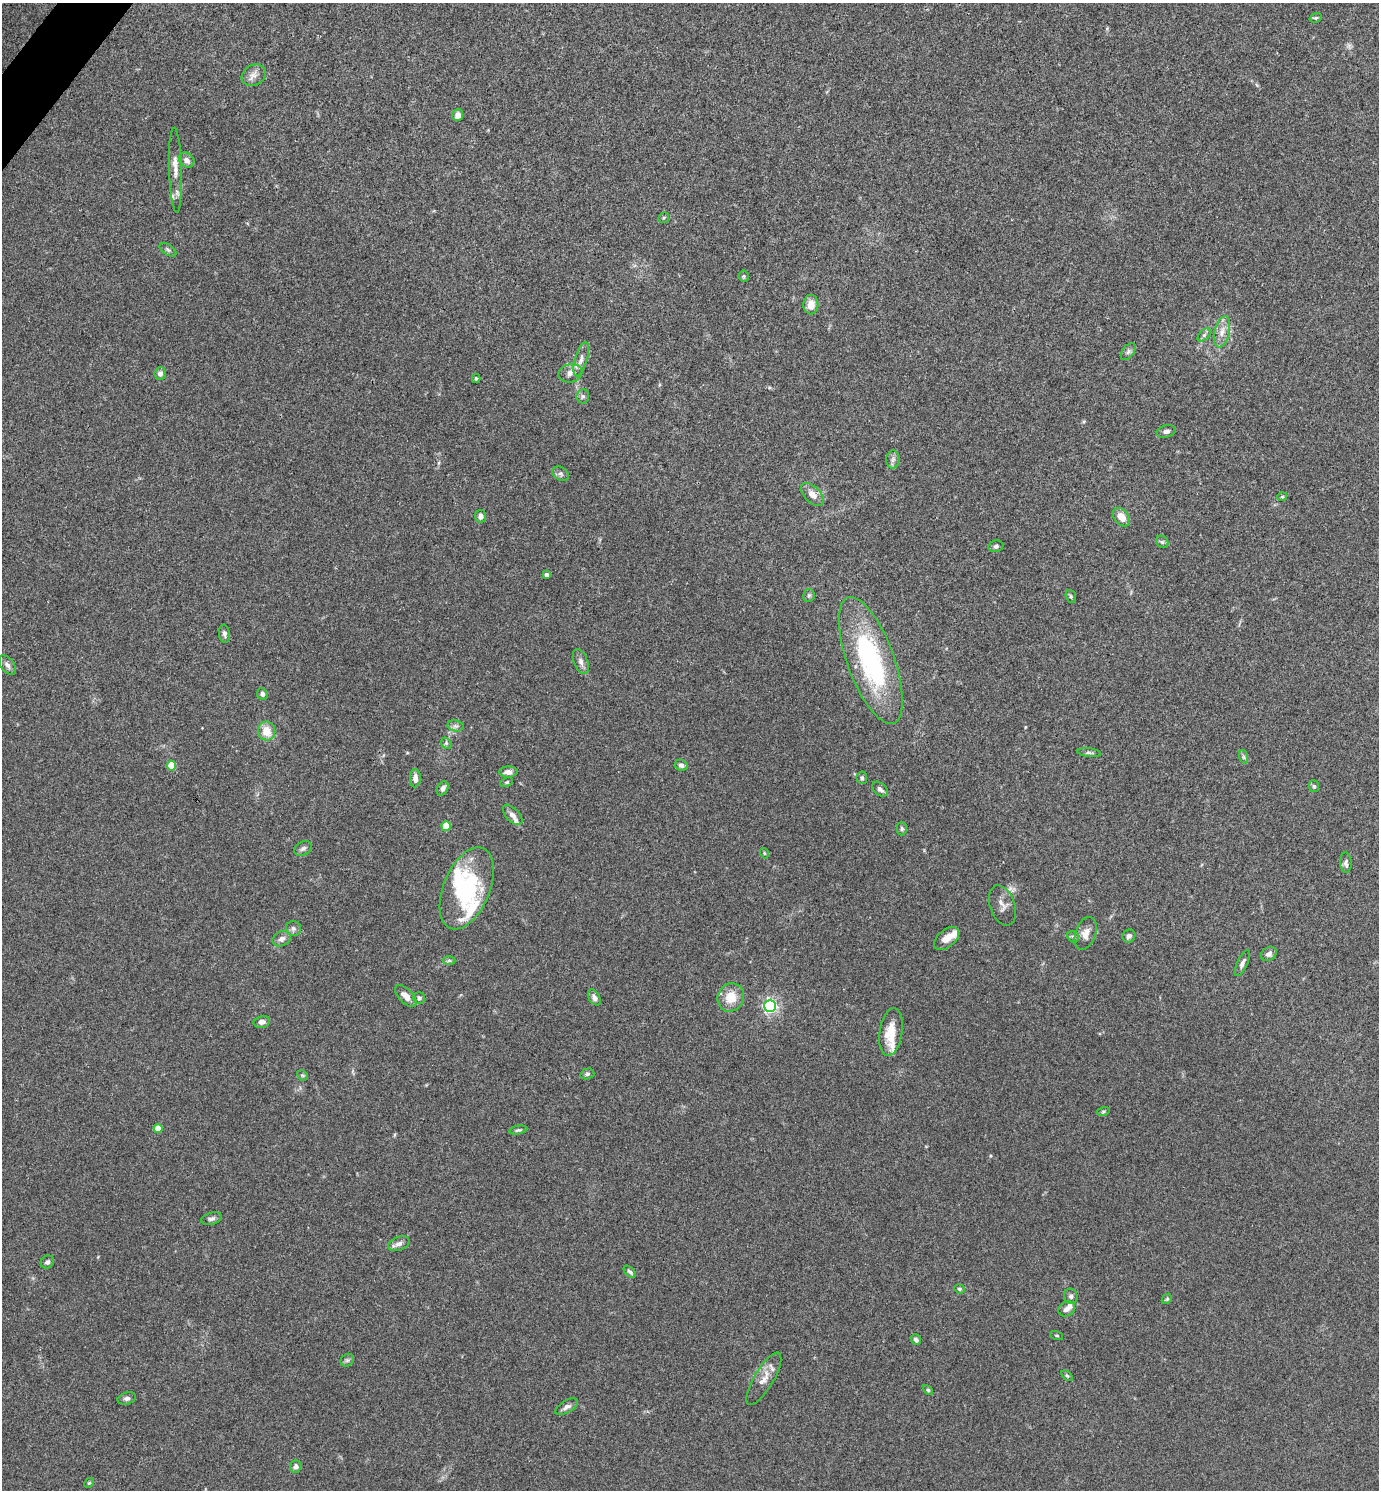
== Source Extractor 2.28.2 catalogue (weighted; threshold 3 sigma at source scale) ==
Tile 11 of 4 x 4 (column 3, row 3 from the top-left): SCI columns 2910-4286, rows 1491-2978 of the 5959 x 5956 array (HDU 1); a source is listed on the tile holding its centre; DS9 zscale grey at full resolution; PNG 1381 x 1492 px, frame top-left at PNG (2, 3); each listed source drawn as its Kron ellipse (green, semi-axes under 4 px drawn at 4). Shown black and unused: <1% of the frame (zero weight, under 3 of 4 exposures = <1% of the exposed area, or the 3 px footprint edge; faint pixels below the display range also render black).
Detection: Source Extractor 2.28.2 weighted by HDU 2 'WHT'; one run over the whole footprint, this tile lists its part. Background 0.0891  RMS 0.0065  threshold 0.0292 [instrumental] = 3 sigma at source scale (4.5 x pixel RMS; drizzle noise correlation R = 1.50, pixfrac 1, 0.05/0.05 arcsec/px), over >= 5 px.
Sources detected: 102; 1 inside a brighter object's white glare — neither listed nor drawn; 6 inside a brighter listed object's ellipse — not listed separately; the other 95 listed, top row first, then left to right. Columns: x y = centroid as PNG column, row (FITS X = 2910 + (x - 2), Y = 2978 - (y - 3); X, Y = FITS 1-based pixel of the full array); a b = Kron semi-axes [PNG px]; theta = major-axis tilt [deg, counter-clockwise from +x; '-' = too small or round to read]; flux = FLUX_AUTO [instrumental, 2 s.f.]
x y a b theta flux
1316 18 6 4 19 1
254 75 12 10 31 4.2
458 115 6 5 - 3.7
187 160 8 7 - 2.8
175 170 42 6 -88 7.2
664 218 6 5 - 0.91
168 250 9 5 -33 1.6
744 276 5 5 - 0.9
811 305 10 7 88 6.5
1222 332 16 7 77 5.3
1204 335 8 5 45 1.5
1128 352 10 6 53 1.8
581 359 18 6 74 3.7
570 373 12 9 14 3.7
160 374 6 5 - 2.2
476 378 4 4 - 0.76
583 396 7 6 - 1.5
1166 431 10 6 15 1.9
893 459 9 6 89 2.3
561 474 9 6 -33 1.9
812 494 14 8 -46 5.4
1282 497 5 3 - 0.64
481 516 6 5 - 2.4
1121 517 10 7 -51 7
1162 542 7 5 -43 1.3
996 546 7 5 12 1.3
546 574 4 3 - 1.6
809 595 6 5 - 1.1
1071 596 7 5 -70 1.1
224 634 9 5 -82 1.7
871 660 67 23 -70 92
581 661 13 7 -70 3
7 665 11 6 -51 2.6
262 694 6 5 - 1.9
456 726 8 5 -10 1.8
267 731 9 8 - 8.9
446 743 6 4 -47 1
1089 753 12 4 -6 1.5
1244 757 7 4 -71 1.2
171 765 5 4 - 18
681 765 6 5 - 2.4
508 772 9 5 2 3
415 778 9 5 87 3.9
862 778 6 5 - 1.4
507 782 6 3 27 0.83
1314 786 6 5 - 1.1
443 788 7 5 61 2.8
880 789 9 6 -40 2.3
513 815 12 6 -47 3.4
446 826 5 4 - 16
902 829 7 5 -90 1.1
303 848 9 6 31 2
764 853 5 3 - 0.57
1346 863 10 5 -88 1.9
467 888 43 23 68 57
1002 905 21 12 -70 4.8
293 928 7 7 - 1.9
1086 933 17 10 71 5.3
1129 936 7 6 - 1.9
1073 937 6 5 - 1.1
281 939 9 7 26 3.3
946 939 15 8 40 5.6
1269 954 8 6 37 2.3
449 960 6 4 1 0.96
1242 963 14 5 65 2.6
406 996 14 7 -45 4.8
594 997 9 5 -59 2.3
731 997 14 13 - 11
419 998 6 5 - 1.6
770 1006 6 6 - 160
262 1022 8 5 11 2.9
891 1032 24 11 81 13
587 1074 7 5 15 1.3
302 1075 6 4 -43 0.93
1103 1112 6 4 17 0.89
158 1128 4 4 - 11
518 1130 9 3 11 1.1
212 1219 11 6 15 1.9
399 1244 11 6 22 2.7
47 1262 7 6 - 1.7
630 1272 7 4 -44 1.4
959 1289 5 4 - 0.94
1071 1296 7 7 - 1.8
1167 1299 6 4 43 0.87
1067 1309 9 7 30 3
1057 1335 7 3 -19 0.64
916 1340 6 4 -55 2
347 1360 7 6 - 1.4
1067 1376 6 3 -36 0.76
764 1379 30 9 59 7.4
928 1390 6 3 -45 0.72
127 1398 9 6 15 1.9
567 1407 13 6 31 2.6
296 1466 6 5 - 2.5
89 1483 5 4 - 0.73